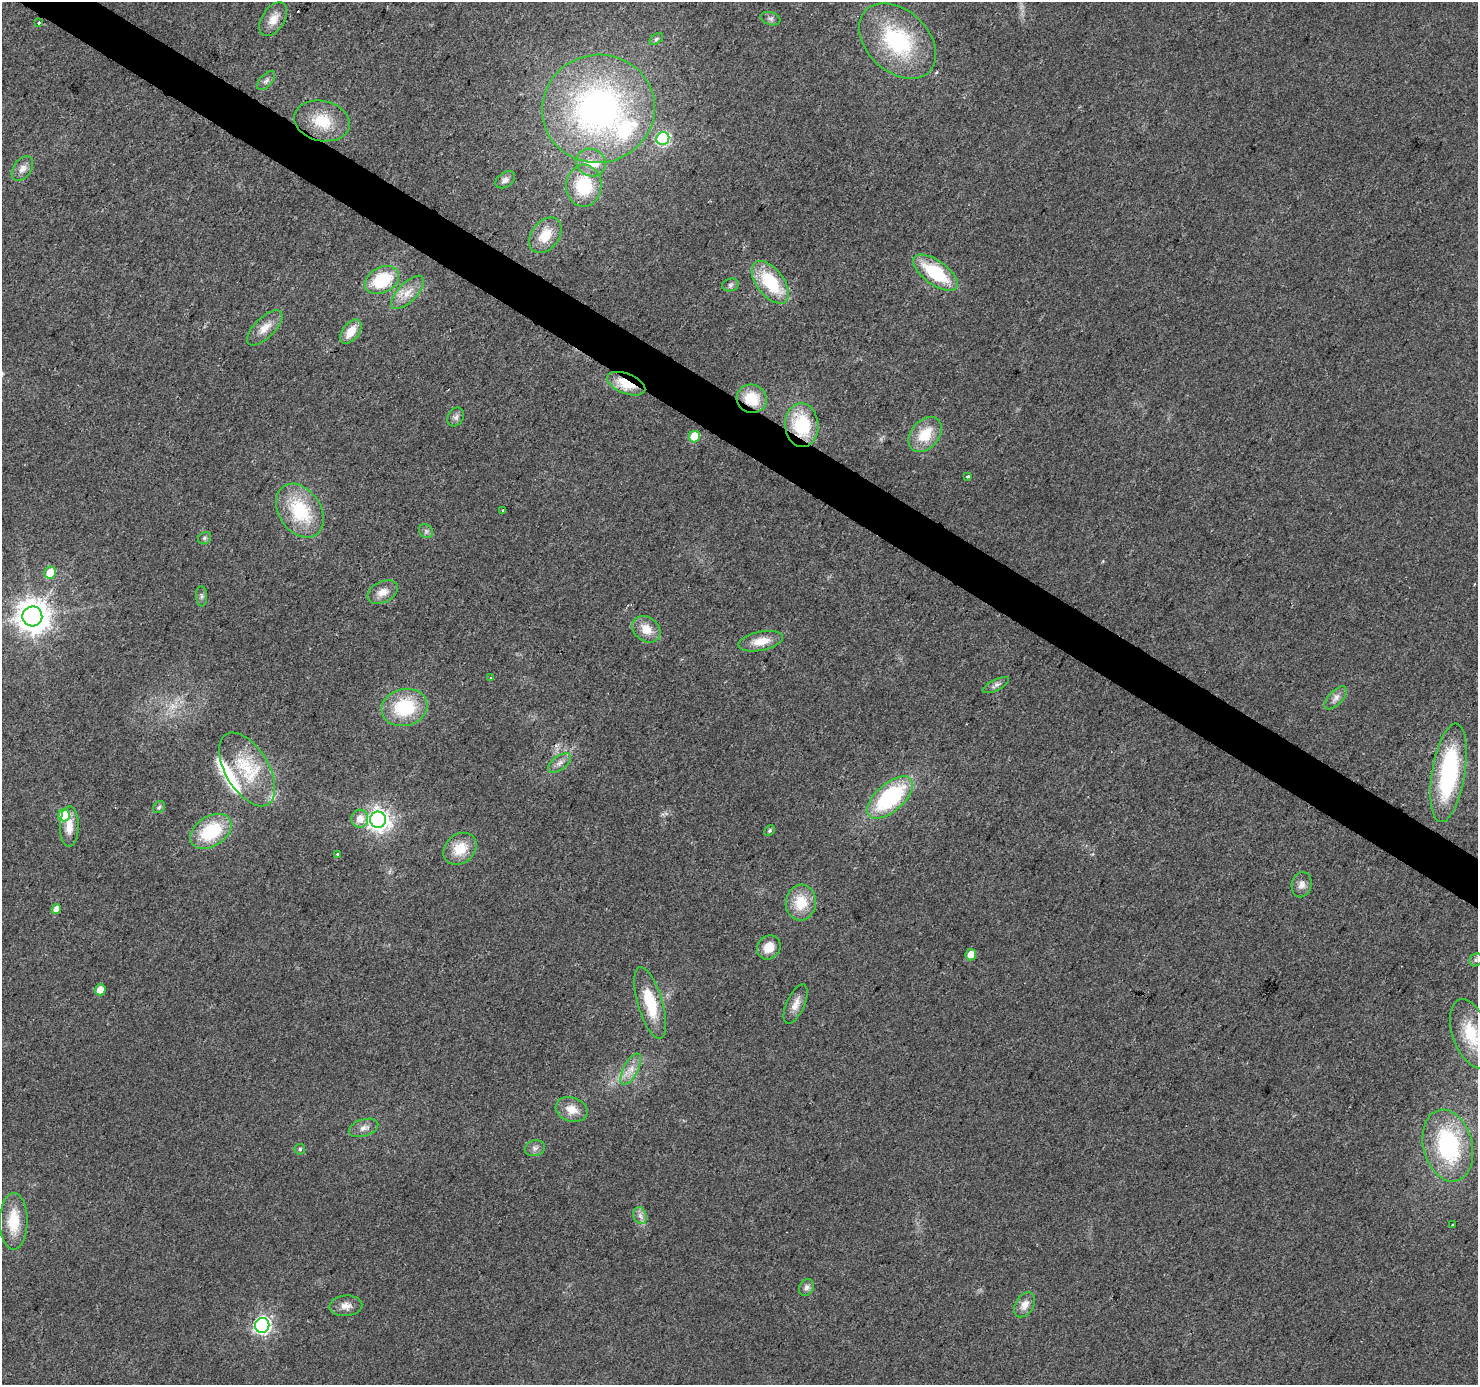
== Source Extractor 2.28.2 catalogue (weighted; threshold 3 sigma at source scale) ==
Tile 11 of 4 x 4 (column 3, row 3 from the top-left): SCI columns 2953-4428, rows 1571-2953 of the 5910 x 5972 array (HDU 1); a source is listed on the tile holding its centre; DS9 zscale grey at full resolution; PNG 1480 x 1387 px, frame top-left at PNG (2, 2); each listed source drawn as its Kron ellipse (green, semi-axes under 4 px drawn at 4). Shown black and unused: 3% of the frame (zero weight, under 2 of 3 exposures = <1% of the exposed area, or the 3 px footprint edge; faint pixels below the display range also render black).
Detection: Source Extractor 2.28.2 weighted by HDU 2 'WHT'; one run over the whole footprint, this tile lists its part. Background 0.0265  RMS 0.0062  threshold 0.0279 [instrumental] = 3 sigma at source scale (4.5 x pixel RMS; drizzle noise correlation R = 1.50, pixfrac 1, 0.0396/0.0396 arcsec/px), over >= 5 px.
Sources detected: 82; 4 inside a brighter listed object's ellipse — not listed separately; the other 78 listed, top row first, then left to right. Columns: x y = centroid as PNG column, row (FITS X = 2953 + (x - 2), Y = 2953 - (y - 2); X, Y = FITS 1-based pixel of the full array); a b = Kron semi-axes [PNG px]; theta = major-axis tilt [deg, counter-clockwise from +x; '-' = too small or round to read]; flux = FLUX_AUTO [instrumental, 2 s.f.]
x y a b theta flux
273 19 19 11 57 7.6
770 19 10 6 -16 1.9
39 23 3 3 - 2.3
656 39 8 5 36 1.2
898 41 44 30 -43 66
266 80 11 6 48 2.3
598 109 56 54 12 200
322 121 28 20 -13 22
663 139 6 6 - 85
591 163 15 13 -25 7.9
22 169 14 9 54 4.4
505 180 11 7 33 2.8
584 186 21 17 87 30
545 235 20 13 54 14
935 273 26 12 -36 38
382 280 18 12 27 34
770 282 25 13 -52 36
730 285 8 6 15 1.9
408 292 21 9 45 8.9
265 328 23 10 44 8.2
351 332 14 8 54 9.4
626 384 20 10 -21 18
752 399 15 14 - 20
456 417 10 7 58 2.3
802 425 22 16 -86 37
925 434 20 14 49 19
695 437 5 5 - 20
968 477 3 3 - 1.7
502 510 4 2 - 0.51
300 511 29 21 -56 39
426 531 7 6 - 1.8
204 538 7 5 37 1.4
50 573 6 5 - 14
383 592 16 10 26 6.5
202 596 10 5 -86 1.8
32 616 10 10 - 1100
646 629 15 12 -38 9.9
761 641 22 9 11 10
491 678 4 2 - 0.52
996 685 14 5 27 2.5
1336 698 14 7 47 3.7
404 707 23 18 14 39
559 763 13 7 36 3.6
247 769 41 21 -59 34
1448 773 50 16 81 82
890 798 28 14 41 75
159 807 7 5 43 1.3
64 815 6 6 - 32
360 819 9 8 - 6.8
378 820 8 8 - 430
69 826 20 9 89 8.6
211 831 22 15 33 37
770 831 6 4 47 1.2
460 849 18 14 41 15
338 854 3 3 - 3.5
1302 885 13 10 77 4.1
801 902 18 15 85 18
56 909 5 4 - 4.8
769 947 13 11 50 9.8
971 955 6 5 - 6.1
1476 960 7 6 - 1.5
100 990 5 5 - 7.1
650 1003 37 12 -74 26
796 1004 21 9 65 6.3
1471 1034 36 18 -71 29
631 1069 17 7 62 6.3
572 1109 16 12 -19 8.8
364 1128 15 8 17 4.3
1448 1146 37 24 -76 73
535 1148 10 8 16 2.6
300 1149 5 5 - 1.1
640 1216 8 6 -69 2.8
14 1221 28 14 89 21
1452 1224 3 3 - 2.7
806 1287 9 7 62 2.5
1025 1305 13 9 58 5.8
346 1306 16 10 4 5.4
262 1325 7 7 - 210
Overlapping masked pixels (flux is a lower limit): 3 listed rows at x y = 626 384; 752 399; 802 425
Isophote crosses this tile's border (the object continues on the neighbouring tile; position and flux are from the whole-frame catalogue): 1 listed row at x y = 1471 1034